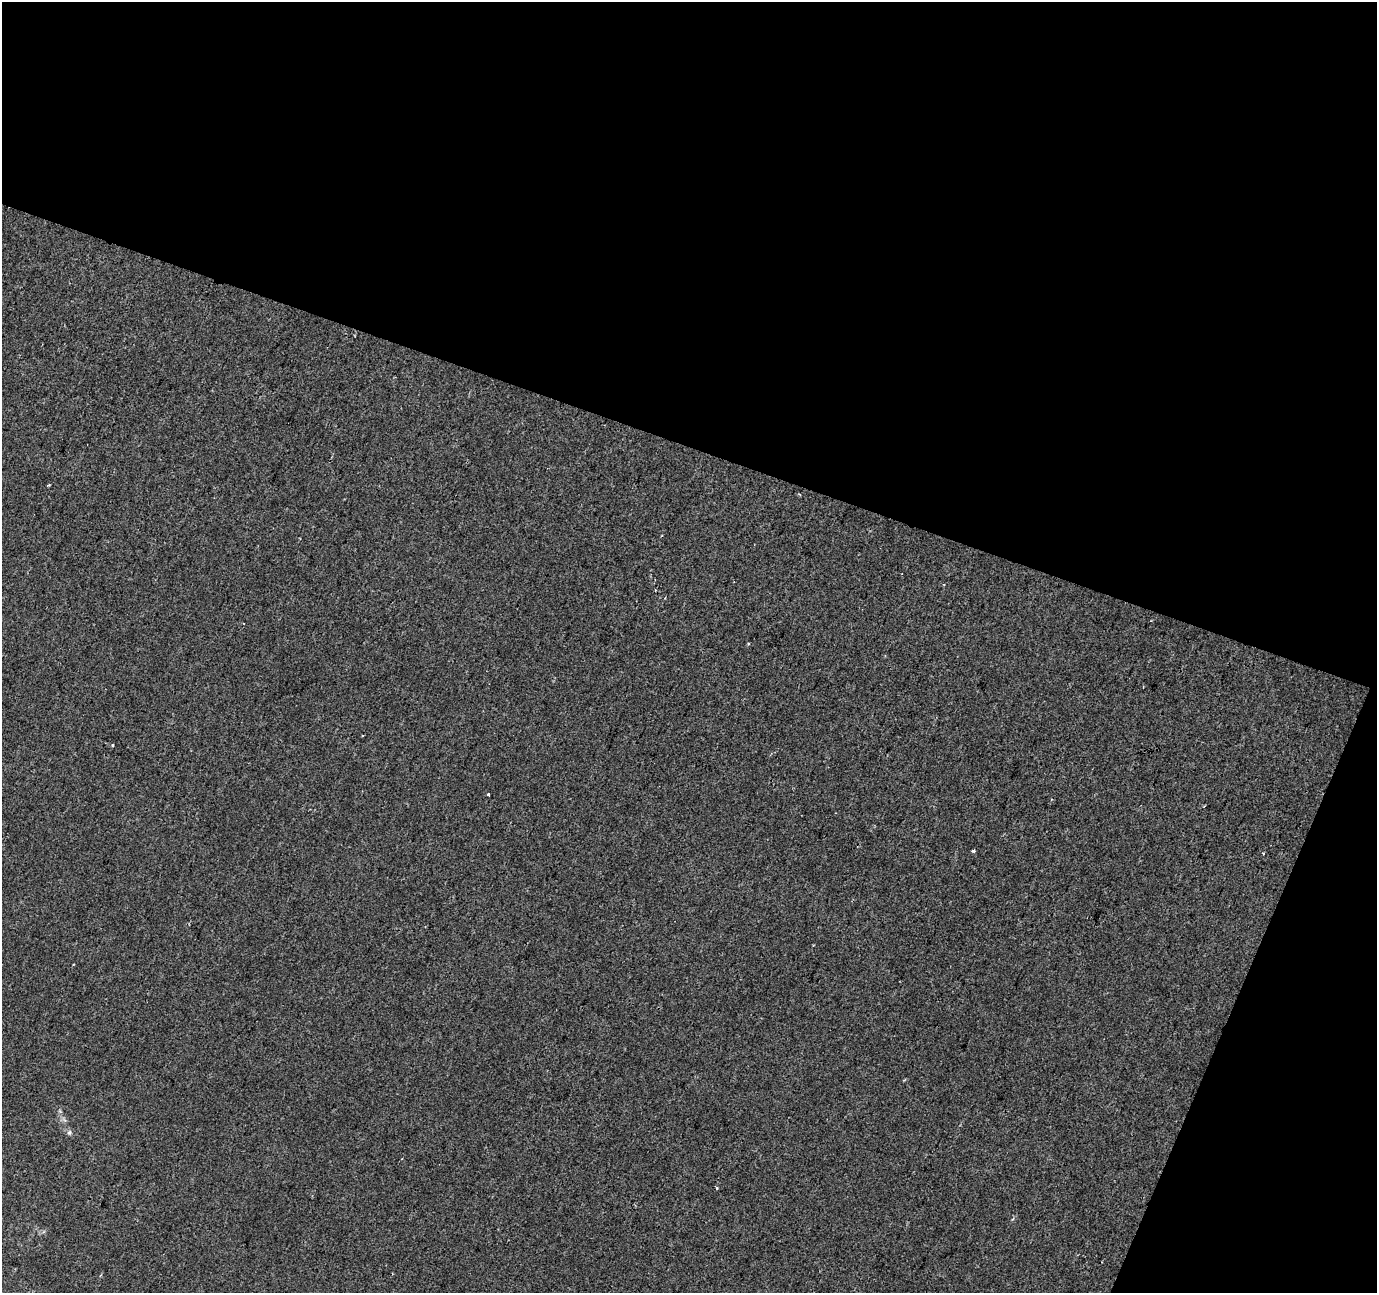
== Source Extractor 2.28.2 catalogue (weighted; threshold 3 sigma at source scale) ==
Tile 2 of 2 x 2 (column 2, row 1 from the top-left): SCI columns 1377-2751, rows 1398-2688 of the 2751 x 2813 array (HDU 1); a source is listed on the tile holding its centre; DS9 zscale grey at full resolution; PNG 1379 x 1295 px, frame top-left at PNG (2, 2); no overlay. Shown black and unused: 39% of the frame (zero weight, under 2 of 3 exposures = <1% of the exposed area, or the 3 px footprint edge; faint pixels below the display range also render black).
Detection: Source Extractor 2.28.2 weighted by HDU 2 'WHT'; one run over the whole footprint, this tile lists its part. Background 4.66e-04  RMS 0.004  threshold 0.0181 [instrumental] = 3 sigma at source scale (4.5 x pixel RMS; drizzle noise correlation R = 1.50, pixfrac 1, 0.0396/0.0396 arcsec/px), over >= 5 px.
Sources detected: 9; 1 cosmic-ray / hot-pixel residue — not listed; the other 8 listed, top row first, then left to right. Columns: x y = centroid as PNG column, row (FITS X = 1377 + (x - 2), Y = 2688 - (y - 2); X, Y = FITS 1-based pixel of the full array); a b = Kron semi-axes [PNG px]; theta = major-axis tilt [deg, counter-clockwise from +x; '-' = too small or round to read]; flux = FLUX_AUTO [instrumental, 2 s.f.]
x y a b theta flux
49 485 4 3 - 0.36
748 643 4 3 - 0.39
113 745 4 2 - 0.43
489 794 3 3 - 18
1204 806 3 2 - 0.37
973 851 4 3 - 1.4
69 1132 7 5 67 0.88
717 1188 3 3 - 0.84